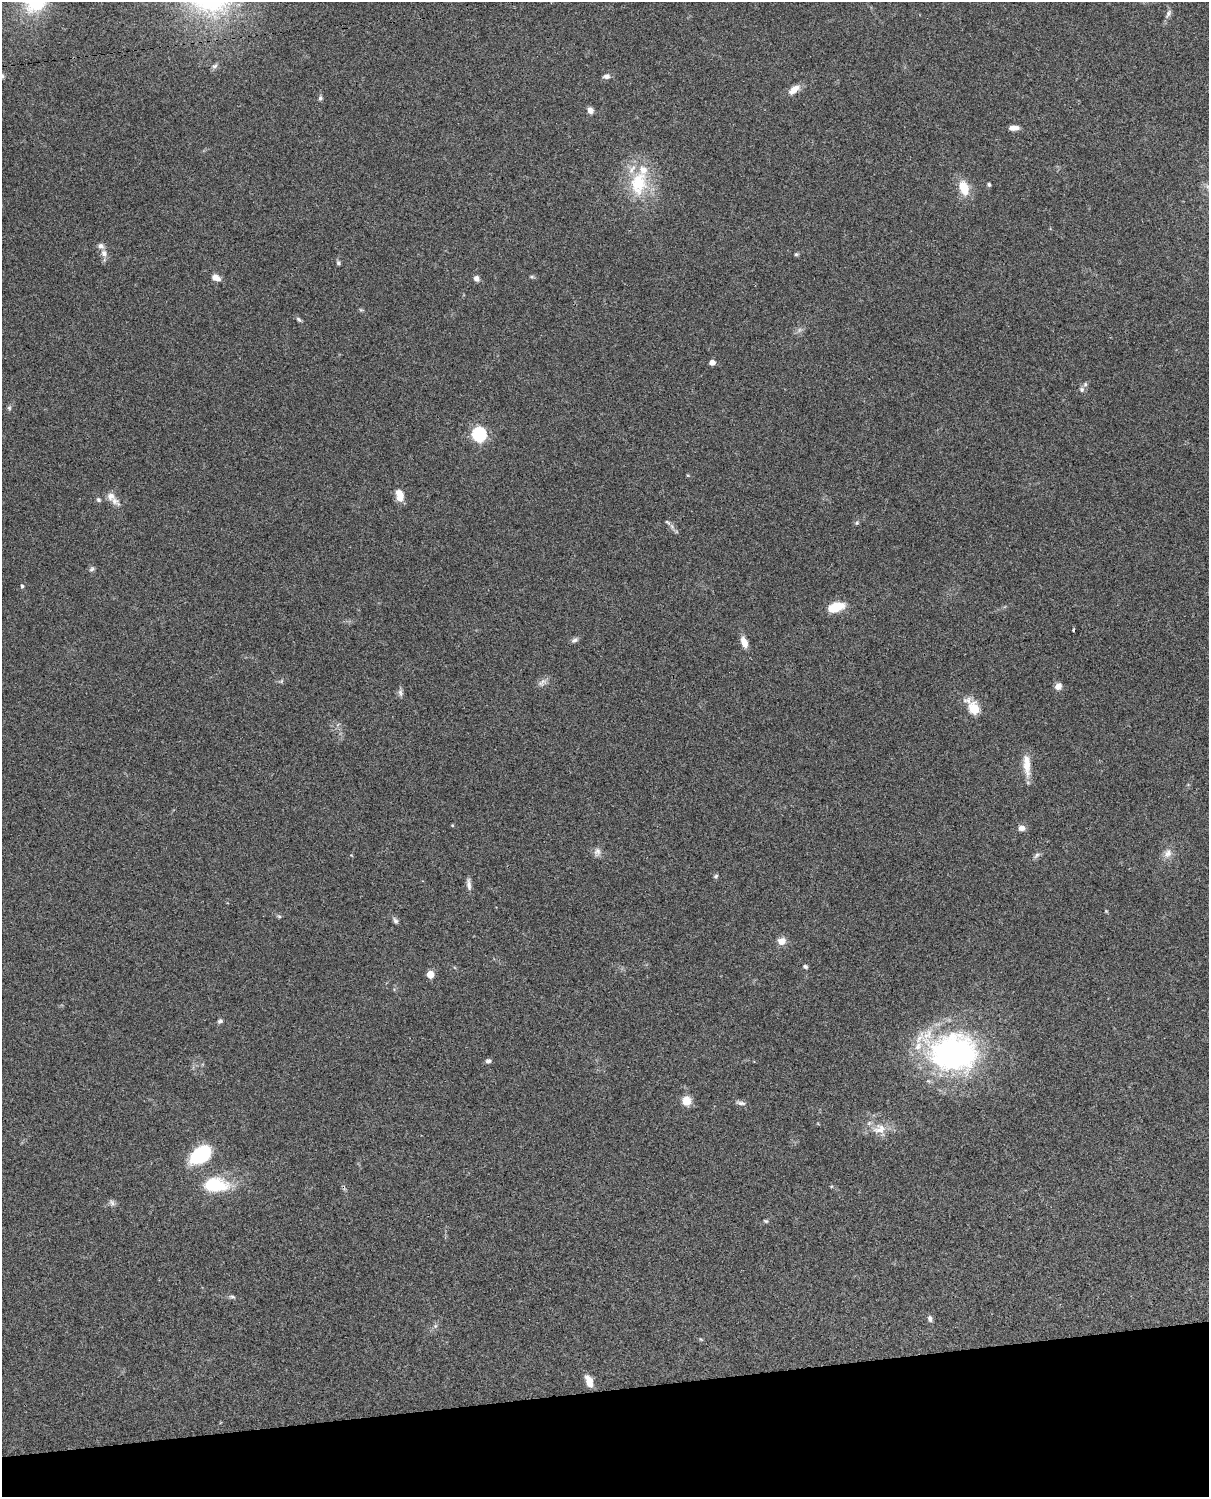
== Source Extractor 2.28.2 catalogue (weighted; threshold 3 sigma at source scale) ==
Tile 10 of 4 x 3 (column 2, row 3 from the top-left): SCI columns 1347-2553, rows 277-1771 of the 5086 x 4924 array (HDU 1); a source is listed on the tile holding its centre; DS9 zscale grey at full resolution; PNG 1211 x 1499 px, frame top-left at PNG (2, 2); no overlay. Shown black and unused: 7% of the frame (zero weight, under 3 of 4 exposures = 6% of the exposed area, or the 3 px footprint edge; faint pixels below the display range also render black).
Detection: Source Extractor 2.28.2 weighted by HDU 2 'WHT'; one run over the whole footprint, this tile lists its part. Background 0.101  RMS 0.0064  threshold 0.0288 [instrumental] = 3 sigma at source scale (4.5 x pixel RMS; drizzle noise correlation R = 1.50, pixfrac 1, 0.05/0.05 arcsec/px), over >= 5 px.
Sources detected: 72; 1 too faint to see at this stretch — not listed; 3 inside a brighter listed object's ellipse — not listed separately; the other 68 listed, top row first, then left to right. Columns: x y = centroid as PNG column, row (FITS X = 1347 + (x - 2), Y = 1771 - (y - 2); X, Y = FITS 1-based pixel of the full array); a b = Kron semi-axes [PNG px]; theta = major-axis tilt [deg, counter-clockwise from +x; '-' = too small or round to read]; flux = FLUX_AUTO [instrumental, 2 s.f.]
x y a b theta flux
1168 14 12 5 61 2.2
215 66 9 6 30 1.7
2 76 7 6 - 1.5
606 76 9 6 5 2.4
794 89 15 8 37 6
320 98 6 5 - 1.2
590 110 7 6 - 3.2
1014 128 11 5 1 3.7
638 183 36 23 78 33
989 184 4 4 - 1.2
964 188 18 11 -68 13
104 253 8 7 - 3.1
796 254 6 5 - 0.86
338 263 6 5 - 1.1
532 277 6 4 6 0.91
216 278 10 6 -26 4.4
477 278 7 6 - 2.4
361 310 6 4 -18 0.76
299 319 8 5 -41 1.2
712 362 5 4 - 4.1
1085 384 6 5 - 1.3
1082 389 8 6 -55 1.6
9 408 6 5 - 1.1
479 434 6 6 - 110
399 495 13 8 -78 7.8
111 496 13 11 -59 5.3
98 500 7 5 -45 1.2
668 522 10 5 -36 1.5
857 523 6 5 - 0.95
92 569 8 6 49 1.5
22 586 4 4 - 0.9
836 607 17 9 18 14
1073 630 3 3 - 2.7
575 640 10 6 22 1.7
744 642 12 7 -71 5.8
281 681 6 5 - 0.96
542 682 14 7 39 2.9
1058 686 9 7 41 3.6
400 693 11 6 -78 2
974 709 8 5 -54 43
1027 765 28 8 -86 9.5
452 825 4 3 - 0.59
1022 828 9 7 -5 3.1
597 852 12 9 80 3.1
1168 853 13 9 60 4.5
1037 855 10 5 43 1.8
716 876 6 5 - 1.1
469 884 16 6 -84 2.8
1106 911 4 4 - 0.53
279 916 6 4 -2 0.83
395 921 8 6 -60 1.6
782 941 10 9 - 4.8
805 966 6 5 - 1.2
430 974 5 5 - 13
220 1021 7 5 12 1.4
953 1053 55 41 -7 160
488 1061 6 6 - 1.7
687 1101 11 10 - 7
741 1103 13 5 -10 2.1
879 1129 20 14 6 9.6
200 1155 21 13 36 41
215 1185 28 16 -1 30
112 1203 10 7 -56 1.9
766 1221 6 4 -16 0.92
232 1297 8 5 -14 1.3
930 1319 7 6 - 2.2
435 1326 7 4 71 1.2
589 1381 12 6 -70 8.2
Isophote crosses this tile's border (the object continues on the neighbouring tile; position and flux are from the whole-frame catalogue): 1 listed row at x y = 2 76